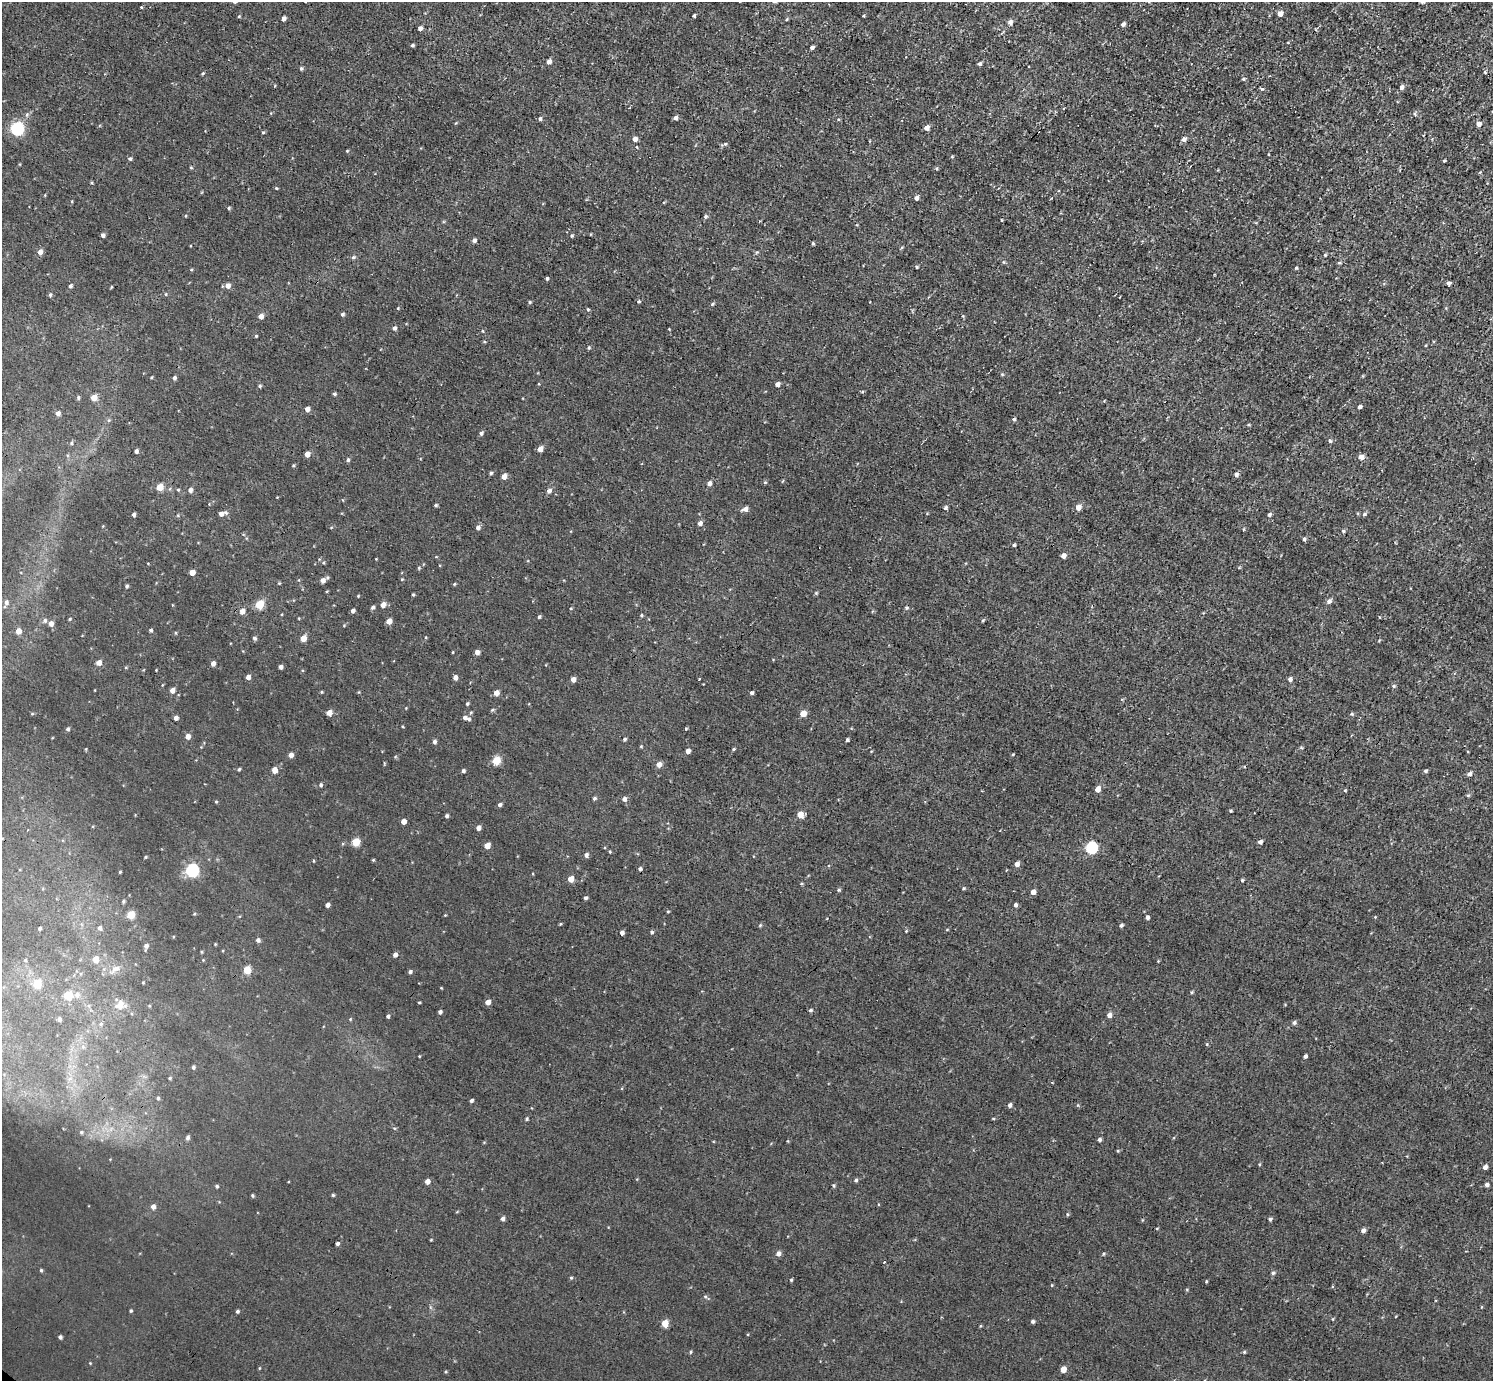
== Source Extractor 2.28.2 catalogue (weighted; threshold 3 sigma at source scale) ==
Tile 10 of 4 x 4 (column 2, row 3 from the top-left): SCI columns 1493-2983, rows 1535-2913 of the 5968 x 5970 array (HDU 1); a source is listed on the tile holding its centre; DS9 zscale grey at full resolution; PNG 1495 x 1383 px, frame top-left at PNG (2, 2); no overlay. Shown black and unused: <1% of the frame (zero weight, under 3 of 4 exposures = <1% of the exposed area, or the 3 px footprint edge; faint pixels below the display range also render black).
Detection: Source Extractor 2.28.2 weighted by HDU 2 'WHT'; one run over the whole footprint, this tile lists its part. Background 0.00451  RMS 0.0066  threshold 0.0299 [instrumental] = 3 sigma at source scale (4.5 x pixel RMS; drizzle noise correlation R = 1.50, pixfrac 1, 0.05/0.05 arcsec/px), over >= 5 px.
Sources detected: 350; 1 cosmic-ray / hot-pixel residue — not listed; the other 349 listed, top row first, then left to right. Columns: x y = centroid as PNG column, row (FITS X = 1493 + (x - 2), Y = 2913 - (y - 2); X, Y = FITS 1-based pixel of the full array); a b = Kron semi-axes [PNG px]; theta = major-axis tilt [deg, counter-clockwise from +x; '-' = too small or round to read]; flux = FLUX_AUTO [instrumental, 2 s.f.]
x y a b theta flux
305 2 4 2 - 0.54
774 2 6 4 -6 1
1422 2 6 5 - 1.2
141 7 4 3 - 0.53
1280 13 5 4 - 4.5
239 16 4 4 - 0.63
694 16 3 3 - 1
864 16 4 3 - 0.58
284 18 4 4 - 3
787 19 4 3 - 0.74
1010 22 6 5 - 2.5
1123 24 5 4 - 2.2
420 28 4 4 - 2.8
412 45 4 3 - 1.2
812 47 4 3 - 1.8
549 61 5 4 - 3.4
979 64 4 4 - 1.8
301 68 5 4 - 1.2
1485 72 5 4 - 0.81
203 73 5 3 - 0.75
1243 79 5 4 - 1.1
1401 87 5 4 - 3.1
1262 89 5 4 - 1
1415 114 6 4 -47 1
675 118 4 4 - 2.2
540 119 5 4 - 1.4
456 123 5 3 - 0.57
1478 124 5 4 - 4.3
17 128 6 6 - 100
926 128 5 4 - 4.1
263 132 5 4 - 0.84
635 139 4 4 - 3.3
1183 139 6 5 - 2.8
725 144 6 4 -19 1
637 147 4 3 - 0.49
347 151 4 4 - 0.64
1268 154 3 2 - 0.55
952 157 4 3 - 0.66
130 159 5 4 - 1.2
1444 161 3 3 - 0.66
20 164 4 3 - 0.49
191 167 4 4 - 0.71
937 168 5 3 - 0.71
276 188 4 3 - 0.73
45 195 3 3 - 0.49
916 198 5 4 - 2.7
72 201 5 3 - 0.55
229 208 4 4 - 0.9
186 216 4 3 - 0.59
705 217 5 5 - 1.3
1001 220 4 3 - 0.56
103 235 4 4 - 1.7
572 235 5 4 - 0.89
474 240 4 4 - 2.5
813 244 3 3 - 1
40 252 5 5 - 3.7
1325 255 4 4 - 0.77
353 257 6 5 - 1.3
1004 262 5 3 - 0.79
1339 263 6 3 1 0.8
916 267 4 3 - 0.83
1296 268 4 3 - 0.84
191 269 4 3 - 0.6
547 278 3 3 - 1.2
1384 283 6 3 19 0.79
1448 283 4 4 - 2.3
228 285 5 5 - 3.8
70 286 4 4 - 1.6
111 287 5 3 - 0.53
166 294 5 4 - 0.7
50 295 5 4 - 0.96
639 301 4 4 - 0.86
530 302 4 4 - 0.86
712 304 5 4 - 0.92
398 308 4 3 - 0.69
588 309 4 3 - 0.81
342 314 4 3 - 1.3
261 316 5 4 - 4.2
963 316 4 4 - 0.6
394 328 5 4 - 1.8
669 329 3 2 - 0.51
256 336 4 4 - 0.64
589 348 5 4 - 0.95
1002 374 5 3 - 0.73
152 377 4 3 - 0.55
174 378 4 4 - 1.6
777 384 4 4 - 3.3
260 386 4 4 - 1.2
862 392 5 3 - 0.71
334 394 4 3 - 1.2
78 397 6 4 -80 1.1
94 397 5 5 - 8.3
1360 407 4 3 - 2.2
307 409 4 4 - 3.7
58 413 5 5 - 2.7
1014 419 4 4 - 1.4
109 420 5 4 - 0.89
1249 425 5 3 - 0.69
481 433 5 4 - 1.6
1330 441 5 4 - 1.4
71 443 5 4 - 0.9
540 449 5 4 - 5.9
136 451 4 4 - 1.9
307 454 5 4 - 6.2
1361 457 5 4 - 5
348 460 5 4 - 1.3
294 465 5 3 - 0.68
491 473 4 4 - 1.2
1236 474 5 4 - 2.5
504 476 5 4 - 5.3
765 482 5 4 - 0.89
709 483 5 4 - 3.1
160 487 5 4 - 11
178 489 5 3 - 0.68
190 490 5 4 - 2.9
549 491 6 5 - 2.6
343 500 5 3 - 0.49
436 505 4 3 - 0.96
1078 507 5 5 - 5.6
945 508 5 4 - 1.3
745 509 7 5 19 3.3
226 512 7 5 -62 1.4
221 514 5 4 - 2.9
1364 514 6 5 - 1.4
134 515 4 3 - 1.5
1269 515 4 4 - 1.5
700 523 5 4 - 3.1
478 527 6 5 - 2
1244 529 4 3 - 0.57
1343 531 4 4 - 1.2
1304 539 4 4 - 1.4
1014 545 3 3 - 1.1
1063 555 4 4 - 4.5
148 564 4 2 - 0.44
440 565 4 3 - 0.49
419 568 5 4 - 0.9
192 572 4 4 - 5.7
402 579 4 4 - 0.71
323 580 6 5 - 3.4
279 583 5 4 - 0.59
454 584 4 4 - 0.75
127 586 4 3 - 1.1
413 595 3 3 - 0.9
358 596 3 3 - 0.6
1329 601 6 5 - 3
6 602 8 7 - 2.7
260 604 5 5 - 23
383 605 5 5 - 4.9
373 607 5 4 - 1.4
571 608 4 3 - 0.64
906 608 6 4 17 1
242 611 6 5 - 4.5
353 611 4 4 - 2.4
641 615 5 4 - 0.78
539 617 4 3 - 1.3
299 618 4 2 - 0.47
70 619 4 3 - 0.81
45 620 6 6 - 1.8
983 620 4 4 - 0.83
389 621 4 4 - 6.6
51 623 5 5 - 3.5
344 625 4 3 - 0.58
151 630 4 4 - 1.2
18 631 5 5 - 6.1
175 633 5 3 - 0.61
426 637 4 3 - 0.61
254 638 5 5 - 1.3
303 638 5 4 - 7.8
453 652 3 2 - 0.54
477 652 4 4 - 2.9
99 662 5 5 - 4.6
213 663 4 4 - 3
281 667 4 4 - 2.4
248 677 4 4 - 4.1
455 677 4 4 - 3.1
573 679 4 4 - 4.3
699 679 3 2 - 1.4
1290 679 4 4 - 2.9
1394 686 5 4 - 1.2
172 690 5 4 - 3.9
321 692 5 3 - 0.58
359 692 5 3 - 0.54
496 693 5 4 - 4.9
752 693 4 4 - 1.5
467 704 4 4 - 1
406 708 3 3 - 0.44
492 710 5 4 - 0.86
329 713 5 4 - 6
32 714 5 3 - 0.65
803 714 5 4 - 10
1352 714 5 4 - 1
176 718 4 4 - 2.7
466 718 9 4 -21 3
403 726 4 2 - 0.67
68 729 5 5 - 1.3
686 729 4 4 - 0.66
188 736 5 5 - 3.8
624 739 4 4 - 1.3
847 740 4 3 - 1.5
434 742 5 4 - 1.9
641 746 4 3 - 0.67
1301 748 5 4 - 0.88
734 749 4 4 - 0.79
688 751 4 4 - 3.8
1013 754 3 3 - 0.59
291 755 5 4 - 3.5
496 761 5 5 - 22
659 764 5 5 - 4.4
1244 767 4 3 - 0.69
239 769 4 3 - 0.99
274 770 5 4 - 5.5
463 771 4 4 - 1.7
1425 771 4 4 - 1.3
1469 774 5 4 - 2.3
321 785 5 4 - 1.3
1098 789 5 4 - 6.1
1345 790 4 4 - 0.65
1468 795 5 4 - 0.91
594 798 5 4 - 1.2
624 799 5 5 - 2.5
216 802 4 4 - 0.69
500 805 5 4 - 1.5
1231 811 4 3 - 0.74
800 814 5 5 - 8.7
447 816 4 4 - 1.3
404 821 4 4 - 4.2
478 828 4 4 - 3.6
28 830 3 3 - 0.75
356 842 5 5 - 18
1260 842 5 4 - 2.1
487 846 5 4 - 7.2
1091 847 6 5 - 75
610 852 4 3 - 0.65
586 855 5 4 - 2.3
145 857 4 3 - 0.69
373 860 4 3 - 0.74
313 861 4 3 - 0.61
1017 864 5 4 - 3.5
640 869 4 4 - 1.5
192 870 6 6 - 110
120 872 3 2 - 0.6
571 879 5 5 - 6.7
1242 880 4 4 - 0.9
964 888 5 4 - 0.78
839 890 5 4 - 1
1033 892 4 4 - 4.3
585 898 4 3 - 1.5
123 901 5 4 - 0.89
327 905 4 4 - 2.7
1016 905 4 4 - 1.8
668 911 4 3 - 0.67
194 914 5 3 - 0.61
131 915 5 5 - 16
445 915 3 3 - 0.47
1147 917 4 4 - 2.3
1375 917 4 3 - 0.56
560 924 4 3 - 0.74
760 925 5 4 - 0.8
1121 925 4 4 - 1.5
39 928 4 4 - 1.2
100 928 6 5 - 1.9
906 931 4 4 - 0.65
622 932 4 4 - 2.5
652 932 5 4 - 1.1
258 940 5 4 - 2
215 944 4 3 - 0.54
146 946 5 5 - 1.9
201 952 5 3 - 0.61
395 955 4 4 - 2.5
95 959 6 5 - 5.5
25 960 5 4 - 0.77
203 960 4 4 - 0.51
1158 961 3 3 - 0.51
116 968 13 7 19 4
247 970 5 5 - 15
410 972 4 4 - 1.5
143 983 4 3 - 0.49
37 984 5 5 - 18
1191 992 4 4 - 0.76
68 995 7 6 - 12
77 995 7 6 - 2.5
419 1002 4 3 - 0.59
488 1002 4 4 - 4.3
120 1005 10 8 8 7
1285 1005 4 2 - 0.45
811 1010 5 4 - 1.2
440 1012 4 4 - 1.9
1109 1015 5 5 - 3.3
388 1016 4 3 - 1.4
59 1019 5 4 - 1.8
350 1019 4 4 - 0.65
1294 1023 5 4 - 1.7
101 1024 6 5 - 1.1
1207 1044 5 3 - 0.67
419 1056 3 2 - 0.45
1305 1056 4 3 - 2
193 1067 4 4 - 1.2
170 1078 4 3 - 0.8
158 1098 5 4 - 0.97
471 1100 4 3 - 1.3
1010 1105 5 4 - 2
1078 1105 6 4 -90 0.71
993 1118 5 3 - 0.6
527 1119 4 3 - 1
81 1132 4 4 - 0.68
188 1138 6 5 - 1.7
1099 1139 4 4 - 1.7
788 1141 5 3 - 0.49
1118 1151 5 3 - 0.58
1259 1164 5 3 - 0.65
1485 1167 4 4 - 2.9
856 1180 5 4 - 1.2
427 1181 4 4 - 4.1
833 1185 6 4 -83 0.92
1487 1185 4 4 - 2.5
217 1186 4 4 - 1
333 1195 4 4 - 0.89
252 1196 5 4 - 0.84
153 1207 5 5 - 2.6
1067 1214 5 3 - 0.79
503 1219 5 4 - 2
1270 1219 5 4 - 1.4
1142 1220 5 3 - 0.52
1157 1228 4 3 - 0.6
1363 1230 4 4 - 2.9
431 1240 5 3 - 0.52
337 1244 4 4 - 1.5
778 1254 5 5 - 3.2
1104 1254 5 4 - 0.87
41 1270 4 4 - 0.87
1273 1273 5 4 - 1.4
571 1278 4 4 - 0.83
791 1280 4 4 - 0.83
1206 1281 4 3 - 0.65
1052 1285 4 4 - 0.62
1332 1286 3 3 - 0.7
705 1296 5 4 - 0.93
1481 1307 5 3 - 0.49
131 1311 4 3 - 0.83
237 1311 4 4 - 1.3
1333 1319 5 3 - 0.6
1033 1321 4 4 - 1.6
665 1323 5 5 - 13
980 1326 5 3 - 0.6
60 1337 4 3 - 1.6
690 1352 5 3 - 0.73
1244 1352 4 4 - 0.87
260 1368 5 3 - 0.52
1063 1369 5 4 - 7.6
Isophote crosses this tile's border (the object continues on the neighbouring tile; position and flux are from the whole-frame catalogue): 3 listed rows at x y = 305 2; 774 2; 1422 2